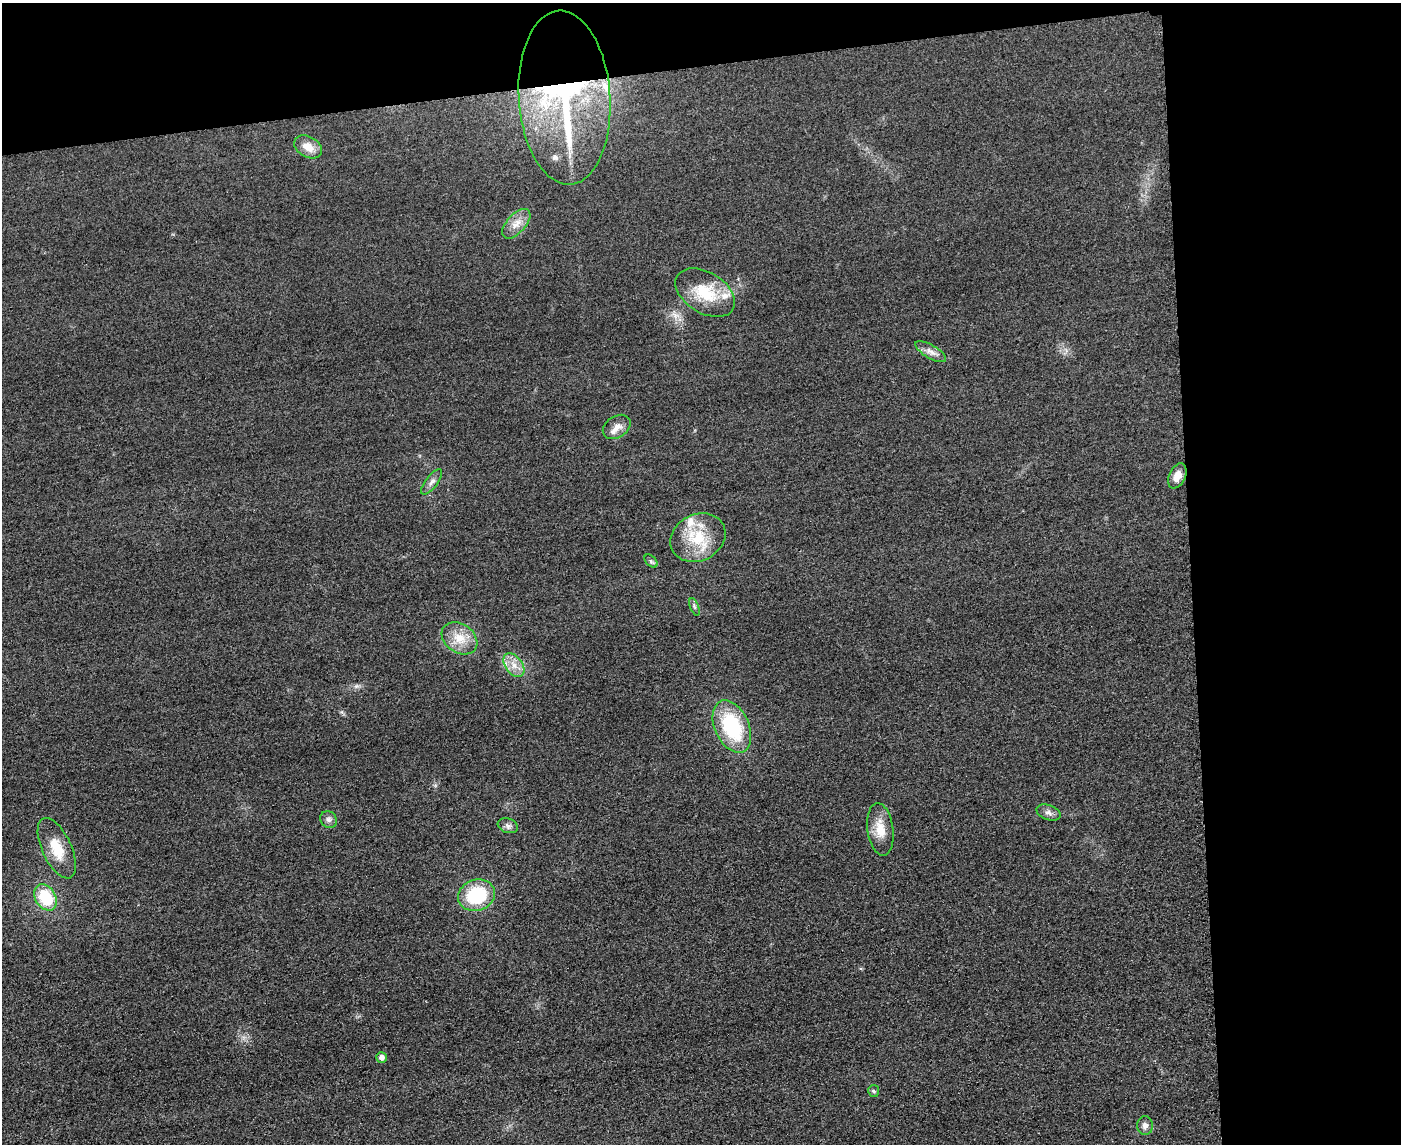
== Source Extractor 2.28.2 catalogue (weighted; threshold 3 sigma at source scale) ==
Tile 3 of 3 x 4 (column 3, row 1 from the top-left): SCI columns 3051-4449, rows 3451-4592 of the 4592 x 4615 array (HDU 1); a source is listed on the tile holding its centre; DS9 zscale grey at full resolution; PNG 1403 x 1146 px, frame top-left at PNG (2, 3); each listed source drawn as its Kron ellipse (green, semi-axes under 4 px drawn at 4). Shown black and unused: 21% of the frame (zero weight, under 3 of 4 exposures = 3% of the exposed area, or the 3 px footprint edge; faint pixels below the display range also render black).
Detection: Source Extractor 2.28.2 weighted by HDU 2 'WHT'; one run over the whole footprint, this tile lists its part. Background 0.0674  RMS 0.017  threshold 0.0782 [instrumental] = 3 sigma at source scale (4.5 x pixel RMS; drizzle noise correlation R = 1.50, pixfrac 1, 0.05/0.05 arcsec/px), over >= 5 px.
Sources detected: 29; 5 inside a brighter listed object's ellipse — not listed separately; the other 24 listed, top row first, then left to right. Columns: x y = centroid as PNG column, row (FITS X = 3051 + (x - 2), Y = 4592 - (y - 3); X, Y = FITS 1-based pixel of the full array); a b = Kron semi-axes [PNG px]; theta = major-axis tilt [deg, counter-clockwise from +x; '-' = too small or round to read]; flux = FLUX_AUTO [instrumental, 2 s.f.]
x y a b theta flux
564 98 87 46 -86 490
308 147 15 10 -29 20
516 224 18 9 48 18
705 293 32 20 -31 66
931 352 17 6 -30 11
617 427 15 10 35 15
1177 476 13 8 66 17
432 482 15 6 52 7.7
698 538 28 23 27 69
651 561 8 5 -45 3.4
694 607 9 3 -69 2.9
459 638 19 14 -35 34
514 665 13 8 -53 17
732 727 28 17 -65 120
1048 813 12 7 -19 7.8
329 819 9 8 - 6.4
508 826 10 7 -20 6.6
880 829 26 13 -82 31
57 848 32 14 -65 46
476 895 19 15 18 100
45 897 14 10 -60 72
381 1057 5 5 - 8.1
874 1091 6 5 - 2.9
1145 1126 9 8 - 8.5
Overlapping masked pixels (flux is a lower limit): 1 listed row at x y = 564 98